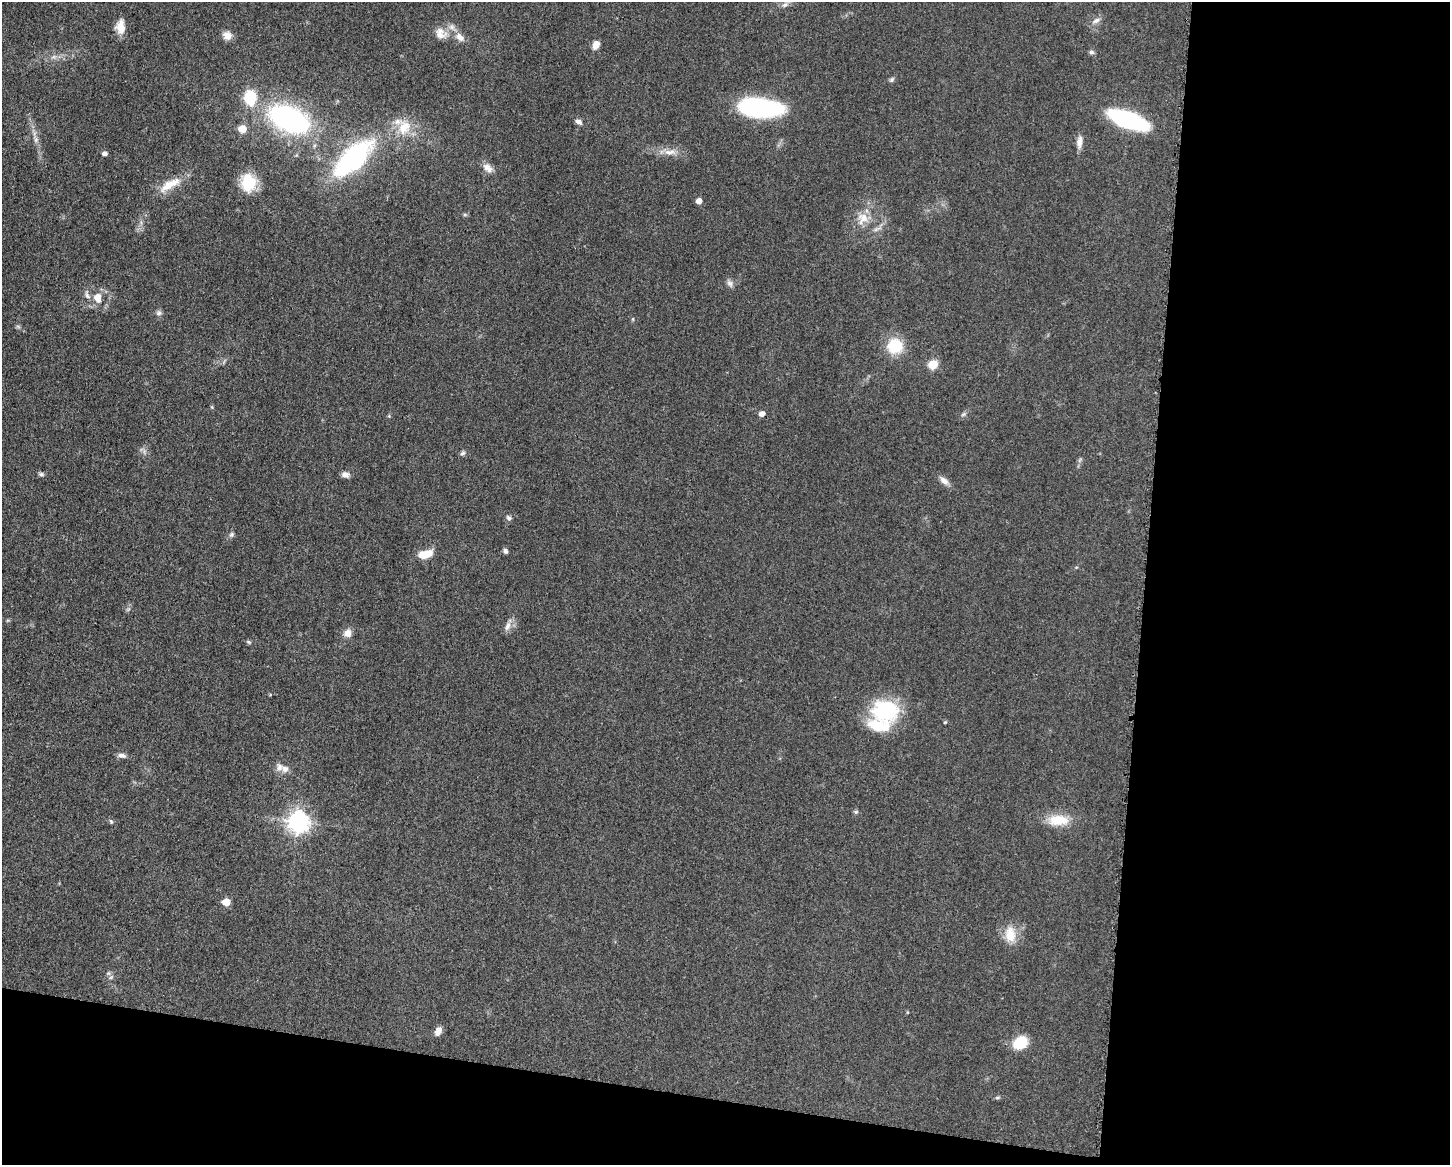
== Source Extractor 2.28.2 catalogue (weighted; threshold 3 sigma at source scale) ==
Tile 12 of 3 x 4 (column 3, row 4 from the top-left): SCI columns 3125-4572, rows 4-1166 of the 4680 x 4657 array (HDU 1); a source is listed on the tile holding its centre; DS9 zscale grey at full resolution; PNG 1452 x 1167 px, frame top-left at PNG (2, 2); no overlay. Shown black and unused: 27% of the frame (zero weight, under 3 of 5 exposures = <1% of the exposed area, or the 3 px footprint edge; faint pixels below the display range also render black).
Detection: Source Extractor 2.28.2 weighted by HDU 2 'WHT'; one run over the whole footprint, this tile lists its part. Background 0.0608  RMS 0.0057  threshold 0.0255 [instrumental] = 3 sigma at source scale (4.5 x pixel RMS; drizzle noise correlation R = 1.50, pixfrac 1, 0.05/0.05 arcsec/px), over >= 5 px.
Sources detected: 65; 1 too faint to see at this stretch — not listed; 5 inside a brighter listed object's ellipse — not listed separately; the other 59 listed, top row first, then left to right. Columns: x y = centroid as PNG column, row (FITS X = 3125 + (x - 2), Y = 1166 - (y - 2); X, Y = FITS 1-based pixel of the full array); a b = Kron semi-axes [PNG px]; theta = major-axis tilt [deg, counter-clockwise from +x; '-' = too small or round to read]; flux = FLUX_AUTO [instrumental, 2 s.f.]
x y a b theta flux
785 5 10 6 36 2.4
1096 20 13 7 26 2.7
120 26 17 10 88 6.8
227 35 11 10 - 4.3
439 35 25 10 1 6.9
596 45 8 6 66 5.3
1091 52 7 6 - 1.4
892 80 8 5 41 1.2
250 97 17 13 -86 19
759 107 43 18 -5 70
289 119 33 18 -25 130
1128 120 37 13 -20 76
578 121 9 6 -25 2
404 127 23 18 72 14
242 129 6 6 - 11
36 140 8 6 70 1.8
1079 142 17 7 85 3.9
669 152 19 8 5 5.2
105 154 5 5 - 2
353 158 52 22 43 84
488 168 16 9 -43 4.2
248 183 20 17 -83 17
170 184 34 11 29 11
699 201 5 5 - 4.1
863 218 17 15 56 8.5
730 283 10 8 -54 2.2
87 295 12 5 -63 2.2
97 298 12 8 -76 6.4
159 313 8 7 - 1.6
895 346 18 18 - 18
933 364 6 5 - 20
762 414 7 6 - 2.6
963 414 8 5 20 1.2
389 416 4 4 - 0.63
463 453 7 5 30 1.3
41 474 8 5 -10 1.2
345 475 10 7 -4 2.5
944 481 13 8 -44 3.5
509 518 8 6 -45 1.4
231 535 8 7 - 1.4
505 551 6 5 - 1.6
425 554 16 9 15 9.4
507 626 15 7 65 3.3
347 633 10 9 - 4
248 642 7 5 -21 0.89
885 711 31 25 -6 45
945 722 4 3 - 0.53
122 755 11 6 -11 2.3
279 767 12 9 73 3.4
856 812 6 5 - 1
1058 820 27 13 -1 14
111 821 6 5 - 0.99
298 822 8 8 - 300
226 902 6 6 - 8.2
1010 934 24 15 -86 10
108 973 6 6 - 1.1
438 1031 11 7 59 3.4
1020 1043 15 12 34 16
997 1097 7 4 8 0.9